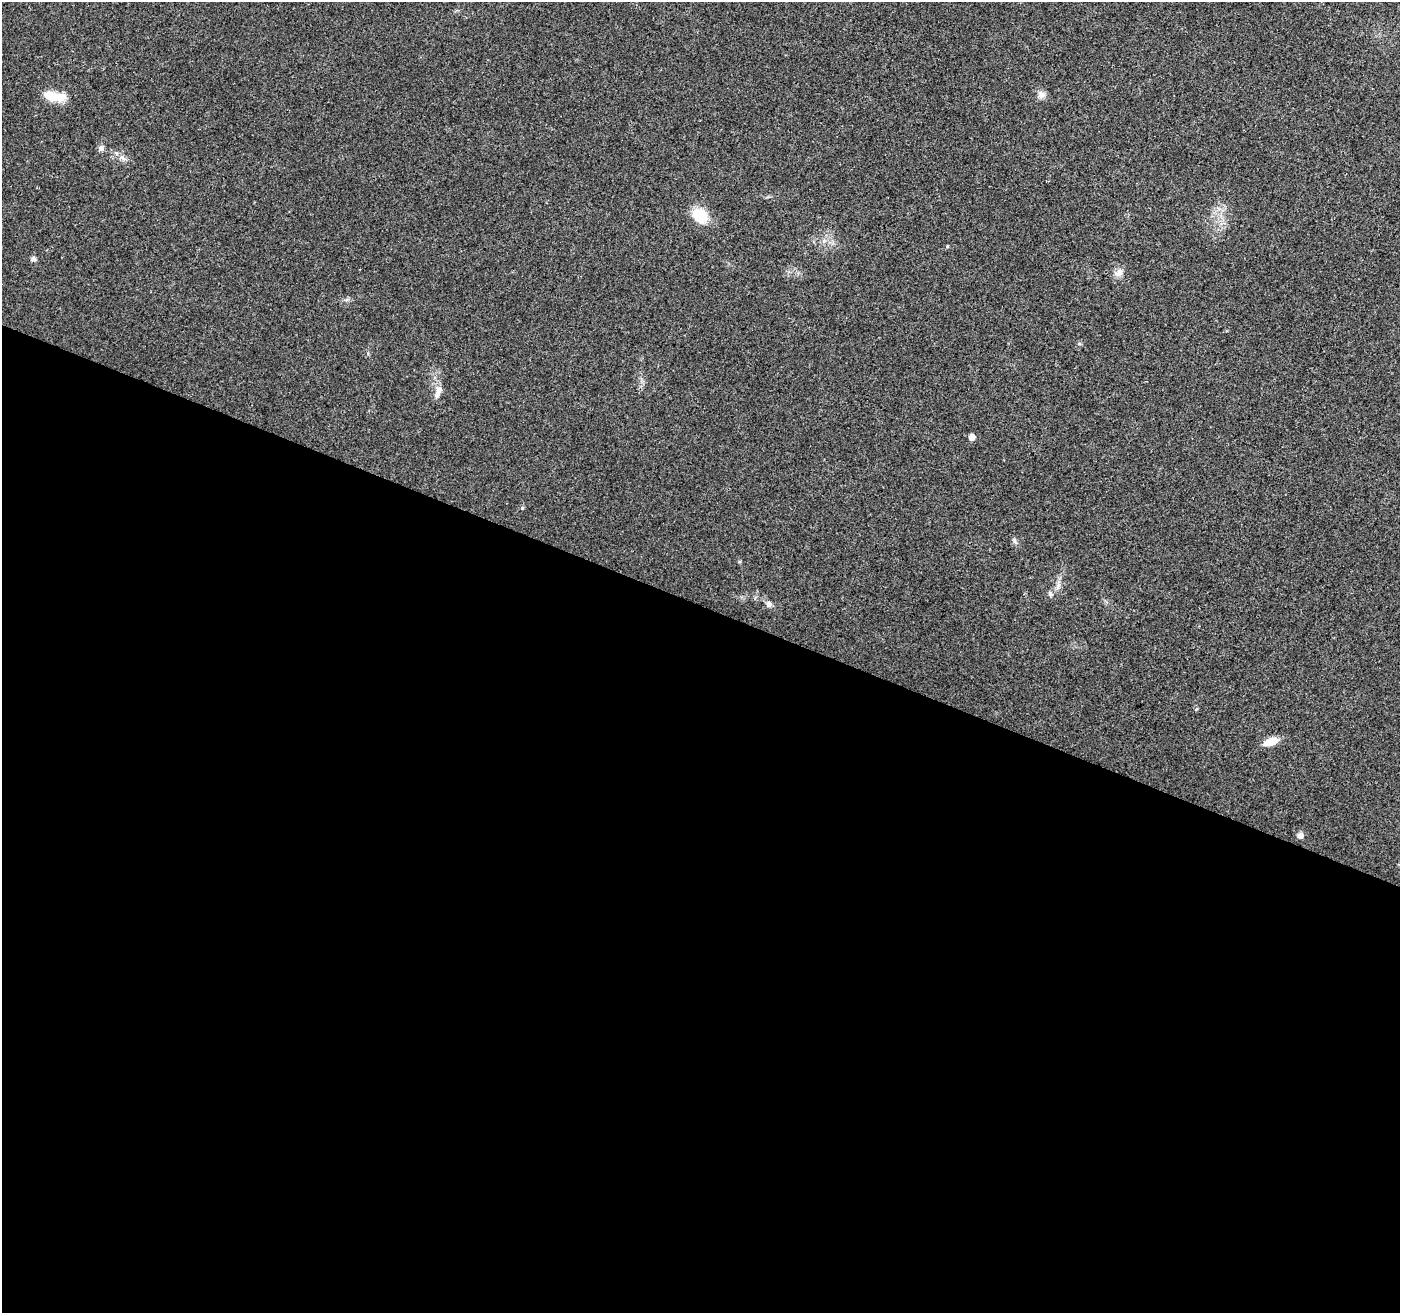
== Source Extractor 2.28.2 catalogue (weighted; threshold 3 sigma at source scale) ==
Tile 14 of 4 x 4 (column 2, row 4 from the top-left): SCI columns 1405-2802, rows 213-1523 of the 5610 x 5733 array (HDU 1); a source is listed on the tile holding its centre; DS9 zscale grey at full resolution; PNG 1402 x 1315 px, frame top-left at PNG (2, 2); no overlay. Shown black and unused: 54% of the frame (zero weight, under 3 of 4 exposures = <1% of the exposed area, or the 3 px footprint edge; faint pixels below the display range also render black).
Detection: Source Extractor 2.28.2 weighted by HDU 2 'WHT'; one run over the whole footprint, this tile lists its part. Background 0.0249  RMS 0.0031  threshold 0.0141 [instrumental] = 3 sigma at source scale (4.5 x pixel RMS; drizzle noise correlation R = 1.50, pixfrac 1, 0.0396/0.0396 arcsec/px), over >= 5 px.
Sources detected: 18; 1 inside a brighter object's white glare — not listed; the other 17 listed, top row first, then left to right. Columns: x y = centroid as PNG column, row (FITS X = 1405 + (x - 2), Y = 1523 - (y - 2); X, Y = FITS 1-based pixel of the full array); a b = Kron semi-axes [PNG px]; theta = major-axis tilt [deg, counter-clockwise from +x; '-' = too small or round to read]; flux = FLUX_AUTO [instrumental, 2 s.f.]
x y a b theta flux
50 95 21 12 -24 5.3
1041 95 10 9 - 1.7
101 148 8 7 - 1.1
122 158 8 6 -52 1.1
700 215 20 15 -45 7.3
947 246 5 4 - 0.33
33 259 5 5 - 1.3
1119 272 13 9 62 1.9
439 390 15 8 75 2.2
972 437 5 5 - 2.2
522 508 5 5 - 0.48
1014 541 8 4 -81 0.64
1058 586 8 7 - 1.2
1050 594 7 6 - 0.81
769 604 8 7 - 1.2
1271 741 18 8 19 4.2
1300 835 8 7 - 1.2